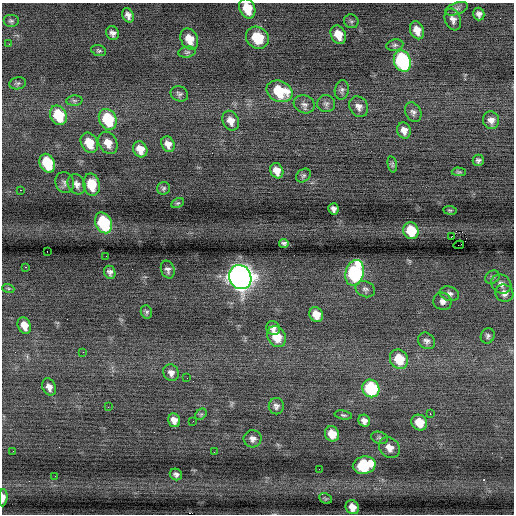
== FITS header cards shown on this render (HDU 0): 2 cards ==
NAXIS1  =                  512 / Axis length
NAXIS2  =                  512 / Axis length

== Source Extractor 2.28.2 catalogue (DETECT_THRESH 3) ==
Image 512 x 512 px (HDU 0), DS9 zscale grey, 1 PNG px = 1 image px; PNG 516 x 516 px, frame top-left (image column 1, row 512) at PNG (2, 3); each listed source drawn as its Kron ellipse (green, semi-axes under 4 px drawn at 4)
Background -0.261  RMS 0.82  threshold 2.45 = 3 sigma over >= 5 px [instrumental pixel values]
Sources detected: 103; all 103 listed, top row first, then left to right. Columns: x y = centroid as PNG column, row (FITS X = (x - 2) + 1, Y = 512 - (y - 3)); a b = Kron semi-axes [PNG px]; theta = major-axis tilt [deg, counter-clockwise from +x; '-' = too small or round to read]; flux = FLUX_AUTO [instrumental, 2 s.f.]
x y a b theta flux
247 8 10 7 -66 1300
456 9 12 5 20 200
479 14 6 5 - 210
128 15 7 5 -67 260
453 19 11 8 -70 300
11 21 8 6 0 130
351 21 7 6 - 120
417 30 9 7 -67 570
113 33 7 6 - 220
338 35 10 7 -64 780
257 38 12 10 -36 1500
189 39 11 8 -64 870
9 44 3 2 - 53
395 45 8 5 10 150
99 51 8 5 -21 110
187 52 9 5 9 120
402 61 11 8 -68 7500
18 83 8 6 11 120
342 90 9 7 79 180
280 91 13 10 -23 2300
179 94 9 7 -22 150
74 101 8 5 4 110
304 104 11 8 -18 240
326 104 9 8 - 180
359 107 11 9 -60 330
413 112 10 8 -64 200
58 115 10 8 -64 2400
108 119 11 8 -63 3000
491 120 9 8 - 350
231 121 10 8 -66 460
404 130 8 7 - 360
89 143 10 8 -62 1100
108 143 12 9 -62 600
168 144 8 6 -64 380
140 149 8 7 - 630
478 160 6 5 - 130
47 163 10 7 -65 2700
392 164 8 4 -78 94
277 171 8 6 -66 520
459 172 7 4 -2 78
303 175 8 6 37 120
65 182 11 9 -71 230
77 184 10 8 -60 300
91 185 11 8 -79 1200
164 188 6 6 - 110
20 190 3 2 - 66
178 203 7 4 25 80
333 209 6 5 - 190
450 210 7 3 -8 58
104 223 11 8 -63 4200
411 231 8 7 - 1600
451 237 2 2 - 110
284 243 5 4 - 130
459 245 5 2 - 320
47 251 2 2 - 34
106 256 2 2 - 29
25 267 2 2 - 43
168 270 9 6 -72 190
110 272 7 5 -68 190
355 273 13 9 76 6700
240 277 12 11 - 45000
492 277 7 6 - 110
501 284 10 9 - 280
8 288 6 4 -19 81
365 289 10 7 -24 190
504 293 9 8 - 310
449 294 10 7 -18 220
442 301 9 8 - 250
146 312 6 5 - 120
316 315 8 6 -63 660
24 325 8 6 -67 530
273 328 7 6 - 230
488 336 8 6 61 140
277 337 11 8 -60 1200
427 341 9 7 -39 200
83 352 3 2 - 42
399 359 10 9 - 1500
171 373 8 7 - 250
187 378 2 2 - 46
49 387 9 6 -64 290
371 388 9 8 - 3800
276 406 8 7 - 200
108 407 3 2 - 61
201 414 6 5 - 84
430 414 3 2 - 240
343 415 9 4 -10 99
174 420 7 6 - 380
193 421 2 2 - 37
364 421 6 5 - 260
419 422 8 7 - 950
332 434 8 7 - 770
379 438 9 6 -16 140
253 439 9 8 - 280
389 448 11 9 -47 460
13 451 3 2 - 47
214 452 2 2 - 46
364 465 11 8 12 3400
319 469 2 2 - 27
176 474 6 5 - 200
55 476 2 2 - 53
3 498 9 4 86 290
325 498 7 5 -24 78
352 507 7 6 - 510
At the frame edge (FLAGS 8, measured only in part): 2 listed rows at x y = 247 8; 3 498